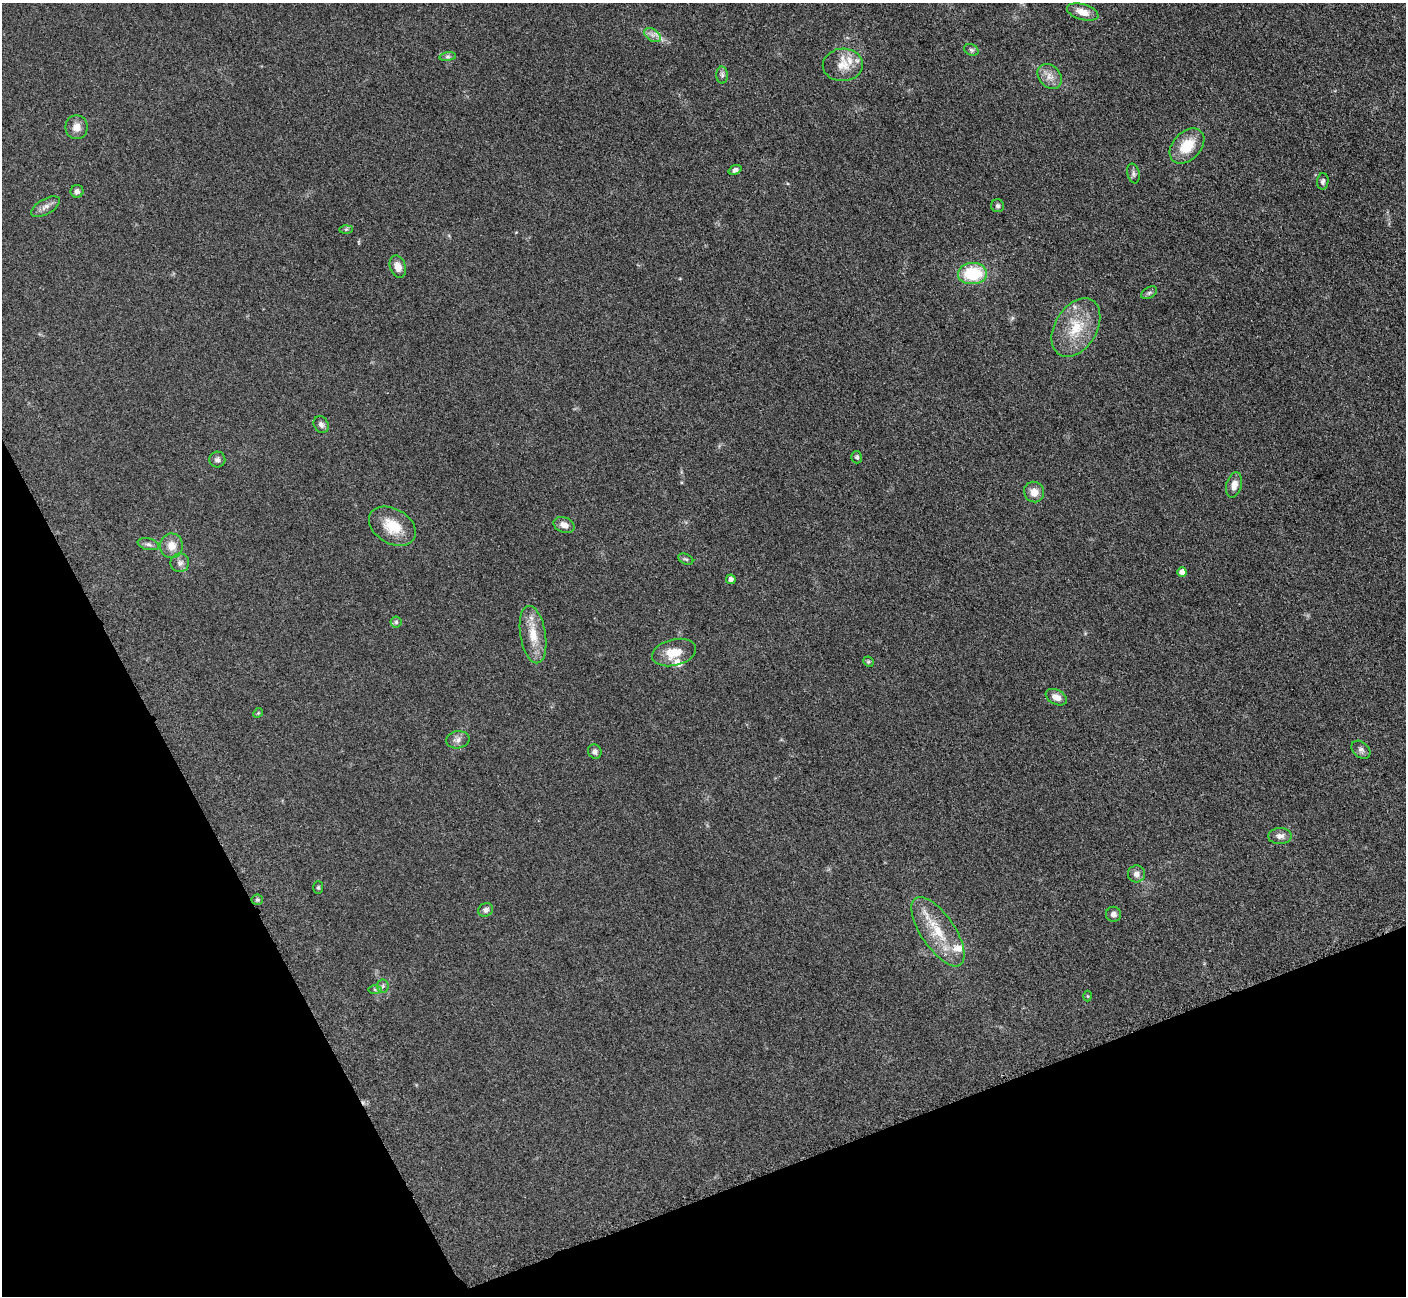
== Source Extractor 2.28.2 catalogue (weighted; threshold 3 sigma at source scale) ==
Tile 14 of 4 x 4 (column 2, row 4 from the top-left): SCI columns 1423-2826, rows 297-1590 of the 5699 x 5661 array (HDU 1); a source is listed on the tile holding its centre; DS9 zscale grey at full resolution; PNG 1408 x 1298 px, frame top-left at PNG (2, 3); each listed source drawn as its Kron ellipse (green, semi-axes under 4 px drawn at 4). Shown black and unused: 21% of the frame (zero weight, under 3 of 5 exposures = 4% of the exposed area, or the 3 px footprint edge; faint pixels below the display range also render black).
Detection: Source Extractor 2.28.2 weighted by HDU 2 'WHT'; one run over the whole footprint, this tile lists its part. Background 0.0521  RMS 0.0055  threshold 0.0249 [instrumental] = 3 sigma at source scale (4.5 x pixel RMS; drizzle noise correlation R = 1.50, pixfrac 1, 0.05/0.05 arcsec/px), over >= 5 px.
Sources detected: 56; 4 inside a brighter listed object's ellipse — not listed separately; the other 52 listed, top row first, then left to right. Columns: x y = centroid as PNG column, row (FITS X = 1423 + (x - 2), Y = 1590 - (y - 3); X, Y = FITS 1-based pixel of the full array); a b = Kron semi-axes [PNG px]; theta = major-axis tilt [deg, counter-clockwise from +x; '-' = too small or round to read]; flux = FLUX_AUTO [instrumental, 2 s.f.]
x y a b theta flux
1083 12 16 7 -16 6.1
652 35 9 6 -33 2.4
971 50 7 5 -21 1.2
448 57 8 4 8 1.1
843 65 20 16 2 9.1
722 75 8 6 -89 1.5
1050 76 14 10 -48 4.7
76 127 12 11 - 4.8
1187 146 20 14 46 15
735 170 7 4 21 1.7
1133 174 10 6 -78 1.5
1323 181 8 5 86 1.4
77 191 6 6 - 1.8
998 206 6 6 - 1.2
45 207 16 7 30 3
346 229 7 4 1 0.88
398 267 11 8 -71 4.7
972 274 14 10 3 25
1149 293 8 5 31 1.1
1076 327 31 21 58 20
321 424 9 7 -60 1.9
857 457 6 5 - 1.3
217 460 8 8 - 1.8
1234 485 13 7 75 4
1034 492 10 9 - 5.5
564 525 11 7 -21 3.6
392 526 25 17 -31 14
148 544 11 5 -13 1.7
171 546 12 11 - 6
686 559 8 5 -25 1.1
180 563 9 9 - 2.4
1182 572 4 4 - 3.4
731 579 5 4 - 2
396 622 5 5 - 0.96
533 635 29 12 -80 12
674 653 22 13 14 10
868 662 5 4 - 0.86
1056 697 11 7 -27 3.9
258 713 5 4 - 0.58
458 740 12 8 9 2.7
1361 750 10 7 -40 2
595 752 7 6 - 1.7
1280 836 12 8 3 3.2
1136 874 8 8 - 2.7
318 887 6 5 - 0.82
257 900 5 5 - 0.86
486 910 8 6 25 1.9
1113 914 7 7 - 2.1
938 932 40 16 -56 21
383 986 6 6 - 1.3
375 990 7 4 0 1.1
1088 996 5 3 - 0.46